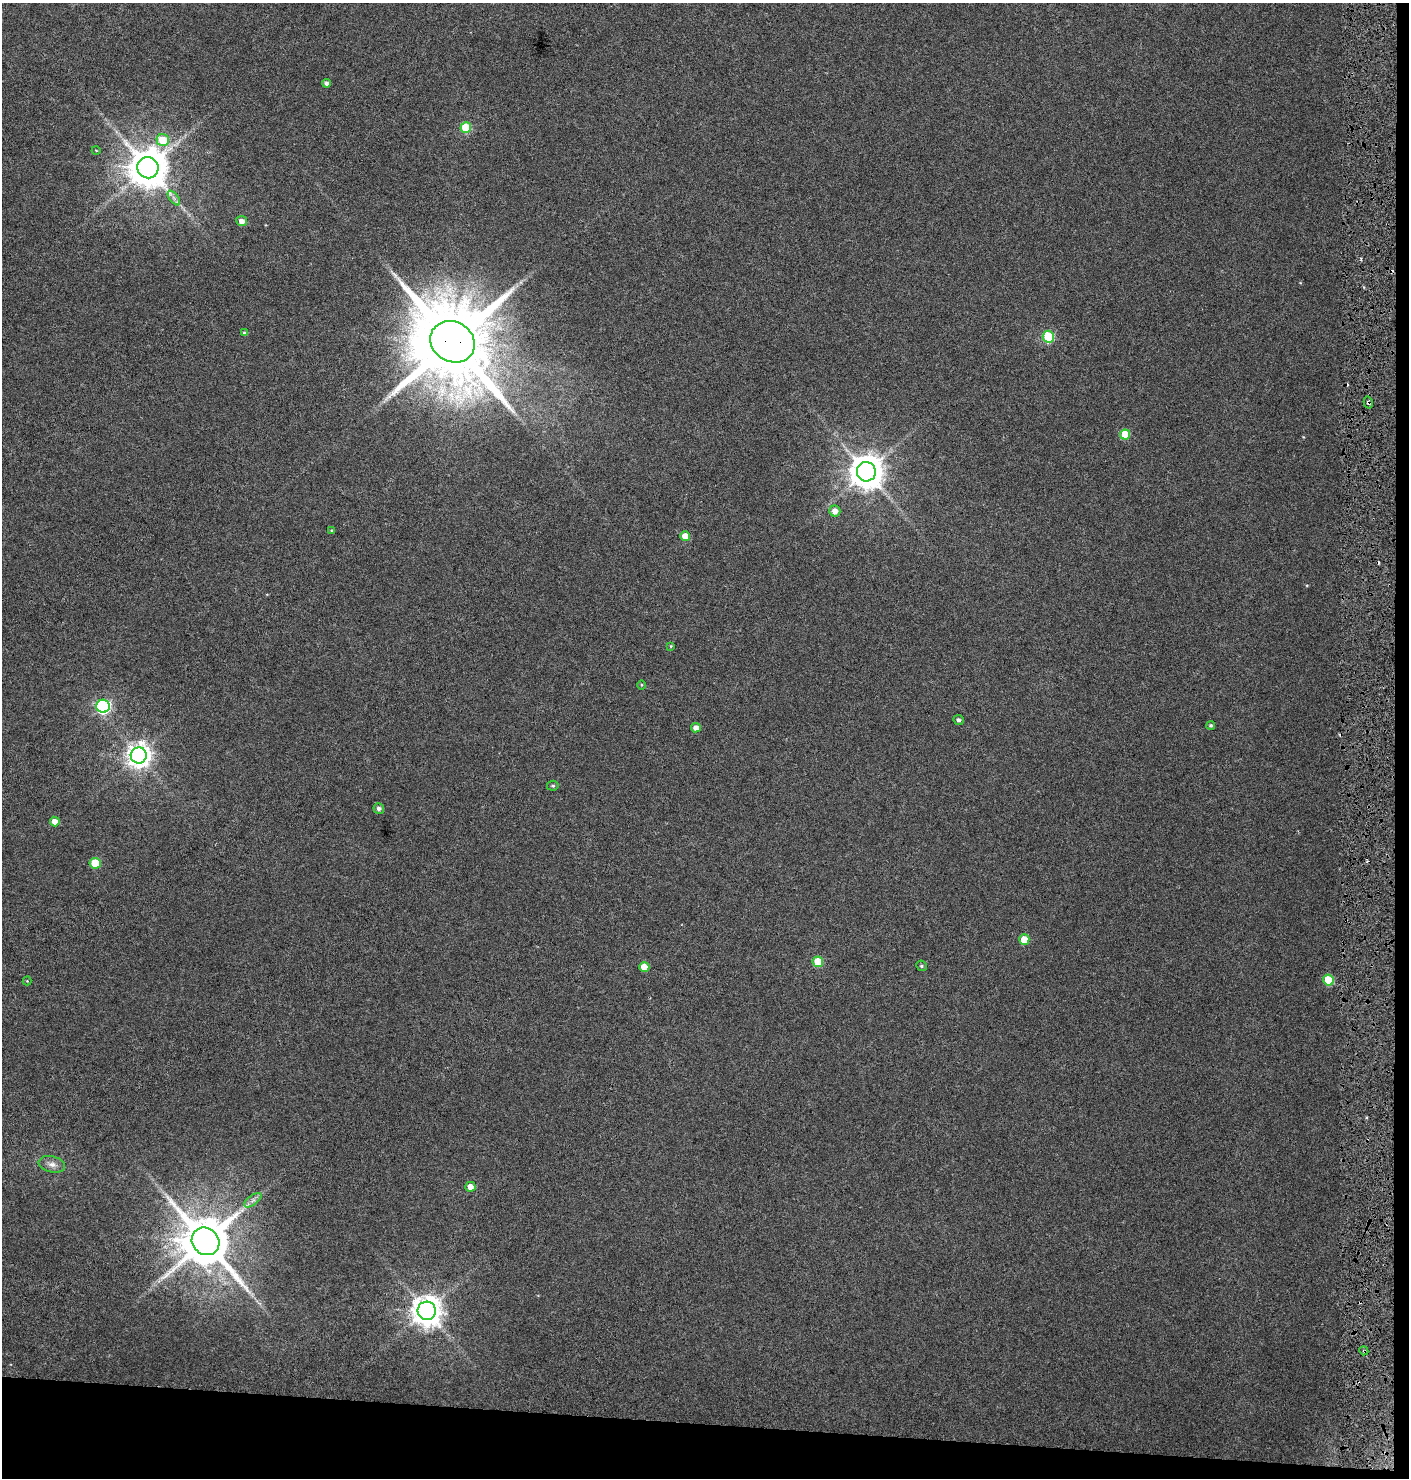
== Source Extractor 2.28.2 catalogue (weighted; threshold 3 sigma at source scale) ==
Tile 9 of 3 x 3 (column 3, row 3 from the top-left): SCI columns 3042-4448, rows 9-1484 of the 4727 x 4435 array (HDU 1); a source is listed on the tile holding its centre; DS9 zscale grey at full resolution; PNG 1411 x 1480 px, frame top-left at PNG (2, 3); each listed source drawn as its Kron ellipse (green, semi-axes under 4 px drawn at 4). Shown black and unused: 5% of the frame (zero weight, under 3 of 6 exposures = <1% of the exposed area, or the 3 px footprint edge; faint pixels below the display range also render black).
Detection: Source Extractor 2.28.2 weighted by HDU 2 'WHT'; one run over the whole footprint, this tile lists its part. Background 0.0339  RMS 0.0029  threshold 0.0119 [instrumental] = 3 sigma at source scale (4.09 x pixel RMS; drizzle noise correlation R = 1.36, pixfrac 0.8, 0.0396/0.0396 arcsec/px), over >= 5 px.
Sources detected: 45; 6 cosmic-ray / hot-pixel residue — neither listed nor drawn; the other 39 listed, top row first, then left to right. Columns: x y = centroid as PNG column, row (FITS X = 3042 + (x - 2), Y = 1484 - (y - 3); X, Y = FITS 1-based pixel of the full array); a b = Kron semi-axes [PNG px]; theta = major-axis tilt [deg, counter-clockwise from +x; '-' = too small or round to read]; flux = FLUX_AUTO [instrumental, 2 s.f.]
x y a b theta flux
327 83 4 4 - 0.84
466 128 5 5 - 15
163 140 6 6 - 8.2
96 150 4 3 - 0.2
148 168 11 10 - 890
174 198 8 4 -53 0.87
242 221 5 5 - 1.7
245 333 4 3 - 0.6
1048 337 6 5 - 20
453 342 23 20 -31 4800
1368 402 6 4 -76 0.82
1125 435 5 5 - 8.3
866 472 9 9 - 570
835 511 5 5 - 1.9
332 530 4 4 - 0.31
685 536 5 5 - 4.2
671 646 4 3 - 0.23
641 685 5 3 - 0.25
103 706 6 6 - 54
959 720 5 5 - 0.71
1211 725 4 4 - 0.43
696 728 5 4 - 1.8
139 755 8 8 - 240
553 786 5 5 - 0.44
379 808 5 5 - 0.95
55 822 5 5 - 2.1
95 863 5 5 - 7.7
1024 939 5 5 - 6.4
818 962 5 5 - 8.8
922 966 5 5 - 0.48
644 967 5 5 - 3.5
1328 980 5 5 - 12
27 981 4 4 - 0.25
52 1164 13 8 -13 1.8
470 1187 5 5 - 2.1
253 1200 10 5 36 1.1
205 1241 14 13 - 1700
427 1311 9 9 - 410
1364 1351 4 3 - 0.34
Overlapping masked pixels (flux is a lower limit): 3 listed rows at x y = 453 342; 1368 402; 1364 1351